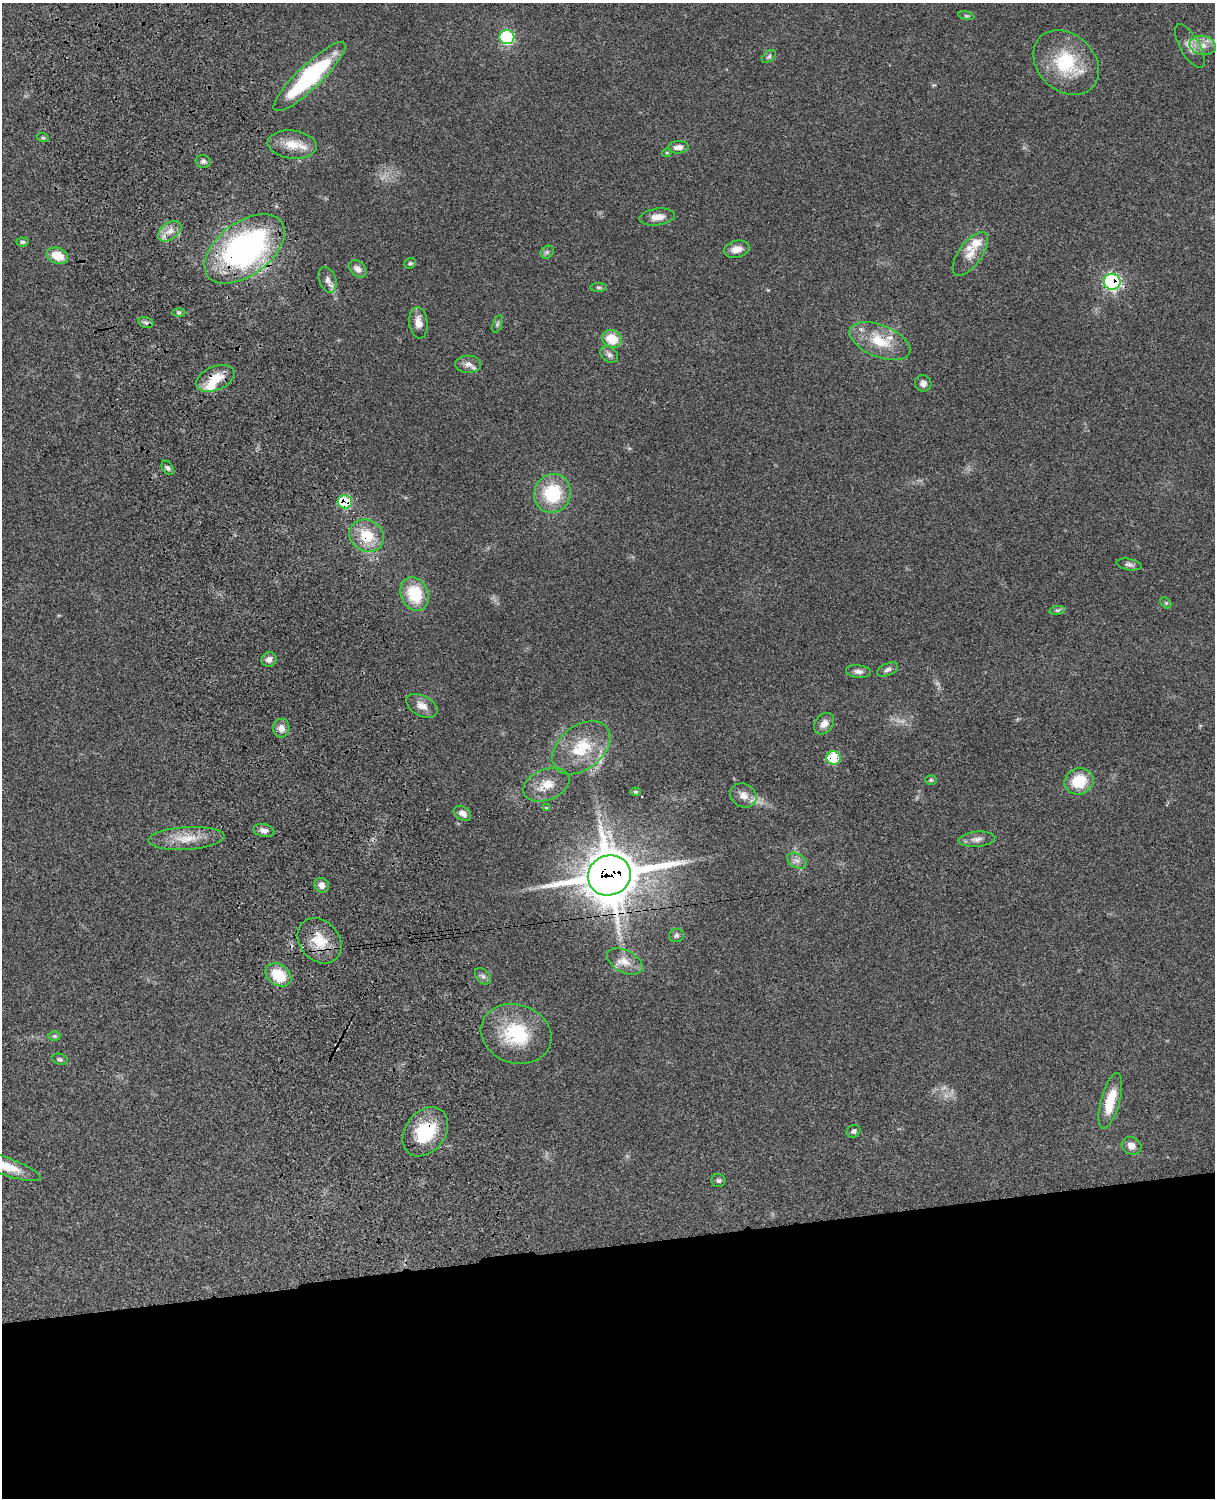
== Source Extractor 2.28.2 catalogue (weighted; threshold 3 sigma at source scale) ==
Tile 11 of 4 x 3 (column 3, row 3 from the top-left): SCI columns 2547-3759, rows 276-1771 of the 5092 x 4924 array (HDU 1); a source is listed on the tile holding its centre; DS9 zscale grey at full resolution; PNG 1217 x 1500 px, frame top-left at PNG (2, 3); each listed source drawn as its Kron ellipse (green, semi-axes under 4 px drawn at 4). Shown black and unused: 17% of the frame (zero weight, under 3 of 4 exposures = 6% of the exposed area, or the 3 px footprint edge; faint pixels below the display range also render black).
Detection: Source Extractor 2.28.2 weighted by HDU 2 'WHT'; one run over the whole footprint, this tile lists its part. Background 0.0791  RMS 0.0058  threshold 0.026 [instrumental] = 3 sigma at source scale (4.5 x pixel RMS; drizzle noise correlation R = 1.50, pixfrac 1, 0.05/0.05 arcsec/px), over >= 5 px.
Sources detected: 84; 1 inside a brighter object's white glare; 1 cosmic-ray / hot-pixel residue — neither listed nor drawn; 4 inside a brighter listed object's ellipse — not listed separately; the other 78 listed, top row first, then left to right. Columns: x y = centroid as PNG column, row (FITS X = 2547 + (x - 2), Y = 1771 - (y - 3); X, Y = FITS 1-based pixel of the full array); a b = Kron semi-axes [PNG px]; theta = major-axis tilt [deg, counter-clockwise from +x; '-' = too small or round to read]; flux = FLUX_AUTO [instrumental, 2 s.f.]
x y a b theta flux
966 16 8 4 -9 0.91
507 37 7 7 - 74
1203 45 13 9 -11 5.2
1190 46 24 9 -61 5.5
769 56 8 5 41 1.2
1066 63 36 28 -43 35
309 77 48 12 44 69
43 138 6 4 -18 0.72
292 145 25 14 -7 11
678 147 10 6 4 3.8
667 153 4 4 - 0.64
203 161 7 6 - 1.6
657 217 18 8 8 4.9
170 231 13 8 38 4.8
22 242 6 4 -3 1
245 249 46 26 37 160
737 249 13 8 12 5.3
547 252 7 5 43 1.3
970 254 26 11 54 8.1
57 256 11 7 -20 10
410 263 6 5 - 0.89
358 269 10 7 -42 3
328 280 13 8 -69 3
1112 282 8 8 - 120
599 287 8 4 -1 1.1
179 313 6 4 -1 0.95
146 323 8 5 -16 1.4
418 323 16 9 -84 5.1
497 324 9 4 72 1.1
612 339 10 8 -28 13
880 341 32 16 -22 18
609 355 9 7 -39 2
468 364 13 8 -1 3.4
215 378 20 12 22 11
923 383 8 8 - 2.7
168 468 8 5 -57 1.4
552 493 19 18 - 29
345 502 7 6 - 30
367 536 18 15 -30 16
1129 564 13 5 -10 1.8
415 594 17 13 -69 22
1166 603 6 4 -45 0.82
1057 610 8 4 7 1
269 659 8 7 - 3
888 669 11 6 23 2
858 671 12 6 -6 2.4
422 706 17 10 -27 5.1
824 724 12 8 51 3.8
281 728 9 8 - 3.7
581 748 33 21 38 24
833 758 7 6 - 23
931 780 6 5 - 0.82
1079 781 14 13 - 16
546 785 24 15 23 10
635 792 5 4 - 0.8
743 795 14 11 -29 4.7
546 808 3 2 - 1.1
462 813 9 6 -33 2.9
264 830 10 6 -12 2.7
186 838 38 11 3 12
977 839 18 7 4 3.5
797 861 10 7 -29 2.7
609 875 22 20 20 1900
322 885 8 7 - 2.8
676 935 7 6 - 1.3
319 941 25 19 -49 15
625 961 19 11 -28 6.8
278 975 14 10 -34 17
483 976 9 6 -50 1.7
516 1034 36 29 -18 35
54 1036 6 5 - 0.9
60 1059 8 5 -19 1.1
1110 1101 28 9 75 14
853 1131 7 6 - 1.4
425 1132 27 20 53 28
1131 1146 10 8 -26 4.1
3 1165 39 9 -19 15
718 1180 7 6 - 1.2
Overlapping masked pixels (flux is a lower limit): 9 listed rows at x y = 245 249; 1112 282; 215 378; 345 502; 367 536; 833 758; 609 875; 319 941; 425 1132
Isophote crosses this tile's border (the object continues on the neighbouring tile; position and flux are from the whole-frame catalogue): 1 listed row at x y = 3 1165